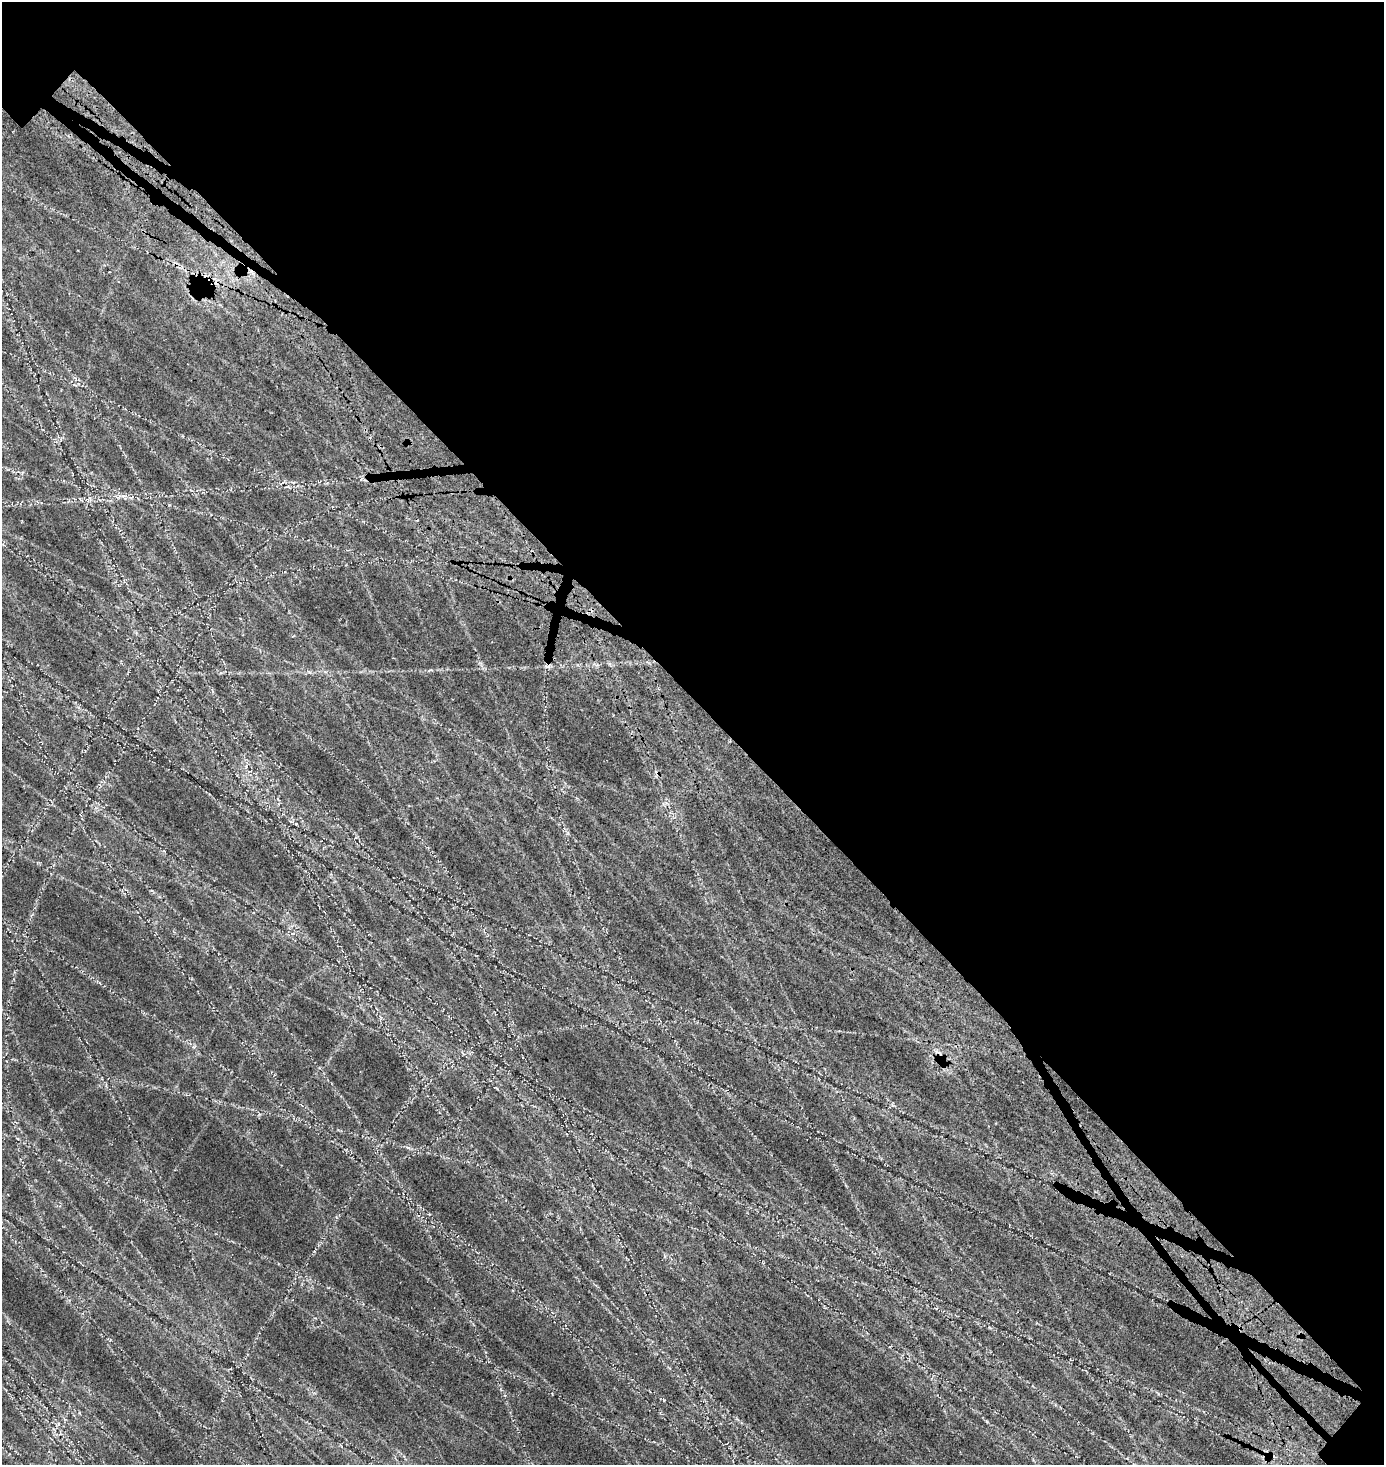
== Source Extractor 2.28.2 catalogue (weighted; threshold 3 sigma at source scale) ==
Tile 3 of 4 x 4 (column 3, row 1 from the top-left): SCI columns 3044-4425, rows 4639-6101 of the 6331 x 6330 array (HDU 1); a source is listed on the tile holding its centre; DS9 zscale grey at full resolution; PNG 1386 x 1467 px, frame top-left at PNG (2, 2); no overlay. Shown black and unused: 49% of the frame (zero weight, under 3 of 5 exposures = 11% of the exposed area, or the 3 px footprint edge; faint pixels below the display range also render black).
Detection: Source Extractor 2.28.2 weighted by HDU 2 'WHT'; one run over the whole footprint, this tile lists its part. Background 0.14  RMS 0.026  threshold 0.115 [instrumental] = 3 sigma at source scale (4.5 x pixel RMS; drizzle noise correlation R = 1.50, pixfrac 1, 0.05/0.05 arcsec/px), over >= 5 px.
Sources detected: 8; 2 cosmic-ray / hot-pixel residue — not listed; the other 6 listed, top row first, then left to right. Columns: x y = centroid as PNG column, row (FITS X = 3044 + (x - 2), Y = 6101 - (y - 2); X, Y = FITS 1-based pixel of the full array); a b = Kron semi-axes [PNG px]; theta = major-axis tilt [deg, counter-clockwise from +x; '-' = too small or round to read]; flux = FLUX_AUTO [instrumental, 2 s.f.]
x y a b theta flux
361 479 6 4 71 3.5
124 497 11 5 -51 8.4
88 499 9 5 50 6.7
657 773 7 3 -46 3.9
407 1147 8 3 -19 4.3
60 1434 6 4 17 4.1
Overlapping masked pixels (flux is a lower limit): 1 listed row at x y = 657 773